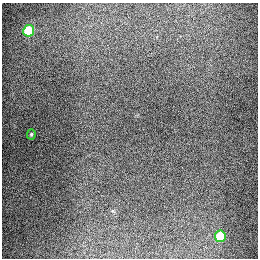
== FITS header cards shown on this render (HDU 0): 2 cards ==
NAXIS1  =                  256
NAXIS2  =                  256

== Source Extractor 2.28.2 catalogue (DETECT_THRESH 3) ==
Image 256 x 256 px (HDU 0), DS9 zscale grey, 1 PNG px = 1 image px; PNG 260 x 260 px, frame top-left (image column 1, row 256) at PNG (2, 3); each listed source drawn as its Kron ellipse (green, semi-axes under 4 px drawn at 4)
Background 1290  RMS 27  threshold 80.6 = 3 sigma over >= 5 px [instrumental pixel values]
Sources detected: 3; all 3 listed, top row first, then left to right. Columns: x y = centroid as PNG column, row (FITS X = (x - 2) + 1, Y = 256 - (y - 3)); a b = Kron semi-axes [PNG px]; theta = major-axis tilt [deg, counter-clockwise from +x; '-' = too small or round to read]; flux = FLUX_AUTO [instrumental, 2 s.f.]
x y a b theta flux
29 31 6 5 - 92000
31 134 5 4 - 2200
220 236 6 5 - 74000